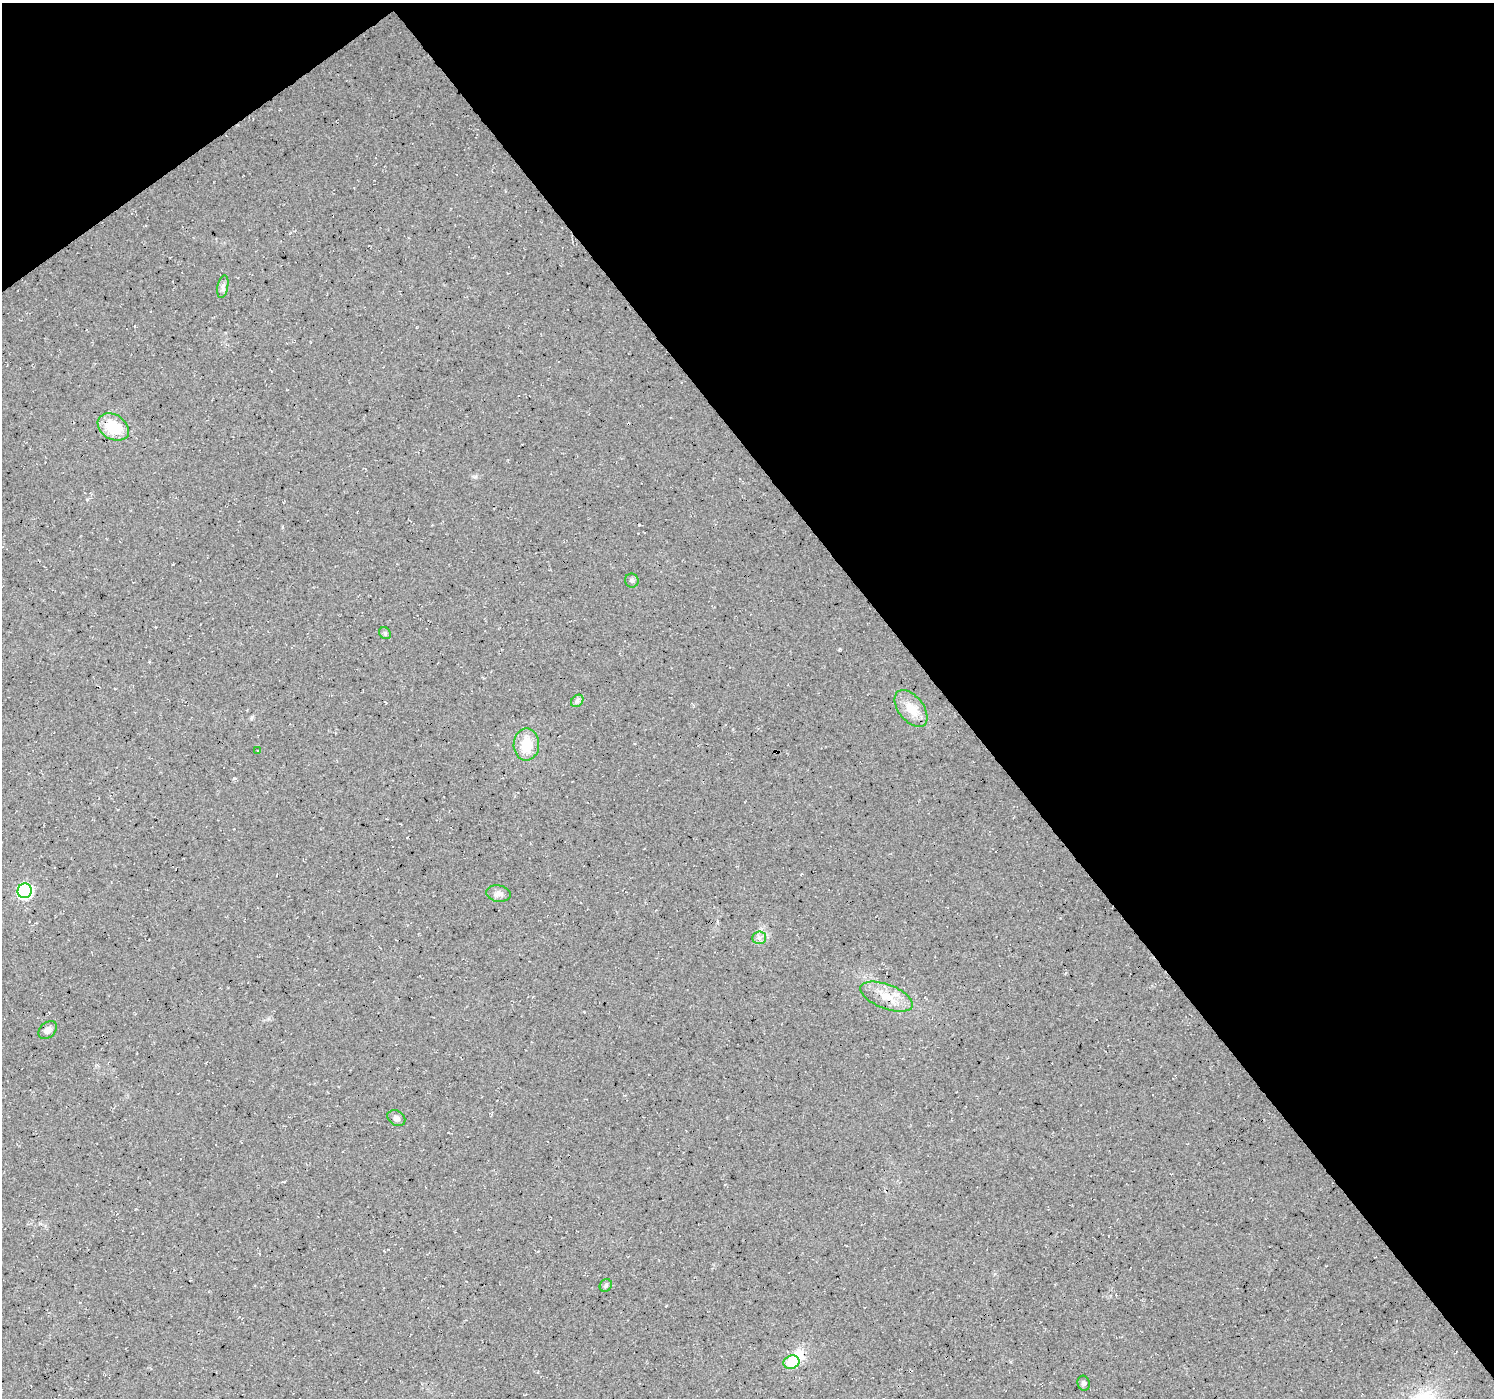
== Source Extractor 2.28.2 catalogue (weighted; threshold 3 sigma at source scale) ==
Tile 3 of 4 x 4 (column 3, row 1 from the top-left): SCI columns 2989-4480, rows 4384-5779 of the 5972 x 5912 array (HDU 1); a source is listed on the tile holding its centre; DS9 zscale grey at full resolution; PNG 1496 x 1400 px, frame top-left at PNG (2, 3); each listed source drawn as its Kron ellipse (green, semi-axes under 4 px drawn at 4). Shown black and unused: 39% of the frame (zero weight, under 3 of 4 exposures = <1% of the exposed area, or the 3 px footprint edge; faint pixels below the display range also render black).
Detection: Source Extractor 2.28.2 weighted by HDU 2 'WHT'; one run over the whole footprint, this tile lists its part. Background 0.0202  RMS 0.0055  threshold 0.0249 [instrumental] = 3 sigma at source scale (4.5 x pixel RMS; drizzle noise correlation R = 1.50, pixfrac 1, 0.0396/0.0396 arcsec/px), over >= 5 px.
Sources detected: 19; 1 inside a brighter object's white glare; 1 cosmic-ray / hot-pixel residue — neither listed nor drawn; the other 17 listed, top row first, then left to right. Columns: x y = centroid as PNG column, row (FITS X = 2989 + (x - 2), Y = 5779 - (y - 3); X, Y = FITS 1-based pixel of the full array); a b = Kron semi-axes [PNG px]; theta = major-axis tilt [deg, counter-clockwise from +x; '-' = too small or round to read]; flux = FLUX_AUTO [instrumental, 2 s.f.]
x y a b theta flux
223 287 11 5 79 1.8
113 427 17 12 -33 19
632 581 7 7 - 1.6
385 633 6 5 - 1.1
577 701 7 5 46 1.4
911 709 21 12 -52 9.2
526 744 16 13 89 12
258 751 3 2 - 0.46
25 891 7 7 - 94
498 894 12 8 -7 2.8
759 938 7 6 - 1.9
887 997 28 12 -21 11
48 1030 10 7 42 2.9
396 1118 9 7 -33 2.2
606 1285 6 5 - 1.2
791 1362 8 6 19 15
1084 1383 7 6 - 1.5
Unlisted compact peaks at least as high as the median listed source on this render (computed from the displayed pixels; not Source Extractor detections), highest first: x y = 234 778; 475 477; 252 717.